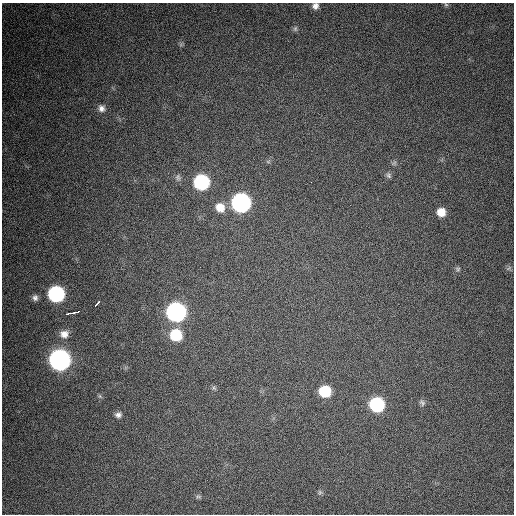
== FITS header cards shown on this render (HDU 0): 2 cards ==
NAXIS1  =                  512 / Axis length
NAXIS2  =                  512 / Axis length

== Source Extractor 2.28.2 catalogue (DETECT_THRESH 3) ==
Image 512 x 512 px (HDU 0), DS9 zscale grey, 1 PNG px = 1 image px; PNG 516 x 516 px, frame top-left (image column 1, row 512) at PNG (2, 3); no overlay
Background 358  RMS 19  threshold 57.3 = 3 sigma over >= 5 px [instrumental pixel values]
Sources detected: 31; all 31 listed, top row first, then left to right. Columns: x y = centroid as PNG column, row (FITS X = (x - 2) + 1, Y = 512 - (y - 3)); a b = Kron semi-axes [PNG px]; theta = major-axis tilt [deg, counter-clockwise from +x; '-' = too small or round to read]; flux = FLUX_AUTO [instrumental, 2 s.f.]
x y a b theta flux
446 5 6 5 - 2100
315 6 7 7 - 6000
295 29 8 6 75 2900
101 108 10 9 - 6900
268 162 6 4 -19 1700
394 163 7 5 46 2800
389 175 8 7 - 3500
178 177 9 7 -85 3900
201 182 10 9 - 180000
311 182 2 2 - 3000
241 203 10 10 - 520000
220 207 11 10 - 17000
441 212 8 8 - 16000
509 268 9 4 36 2500
458 269 6 5 - 2500
56 294 10 9 - 250000
35 298 8 7 - 4700
97 303 7 3 47 11000
176 312 10 10 - 570000
73 313 14 3 12 19000
64 334 11 10 - 11000
176 335 10 9 - 57000
60 360 10 10 - 900000
214 388 7 4 -45 2300
325 391 9 8 - 54000
100 396 7 4 -89 2000
422 403 9 7 -61 3300
377 404 9 9 - 160000
118 415 8 7 - 4900
320 492 7 5 -46 2300
198 497 9 4 0 2400
At the frame edge (FLAGS 8, measured only in part): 1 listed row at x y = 315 6